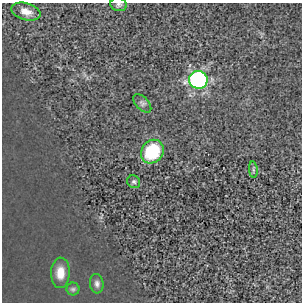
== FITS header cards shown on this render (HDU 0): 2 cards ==
NAXIS1  =                  300
NAXIS2  =                  300

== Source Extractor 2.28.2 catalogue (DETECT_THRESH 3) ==
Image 300 x 300 px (HDU 0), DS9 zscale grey, 1 PNG px = 1 image px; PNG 304 x 304 px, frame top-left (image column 1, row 300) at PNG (2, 3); each listed source drawn as its Kron ellipse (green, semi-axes under 4 px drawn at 4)
Background 1.26e-05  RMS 2.5e-04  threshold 7.39e-04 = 3 sigma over >= 5 px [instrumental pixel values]
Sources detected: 10; all 10 listed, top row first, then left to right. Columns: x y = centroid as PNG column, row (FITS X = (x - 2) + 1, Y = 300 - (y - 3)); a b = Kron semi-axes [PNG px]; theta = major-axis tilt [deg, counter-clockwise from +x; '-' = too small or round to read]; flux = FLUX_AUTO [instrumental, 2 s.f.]
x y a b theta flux
119 4 8 6 -11 0.041
26 11 15 8 -16 0.13
198 80 9 9 - 3.4
142 103 11 6 -47 0.047
152 152 12 10 53 0.8
253 170 8 3 -85 0.028
134 182 7 6 - 0.035
60 273 15 9 89 0.2
97 284 10 6 -83 0.054
73 289 6 6 - 0.032
At the frame edge (FLAGS 8, measured only in part): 1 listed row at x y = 119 4